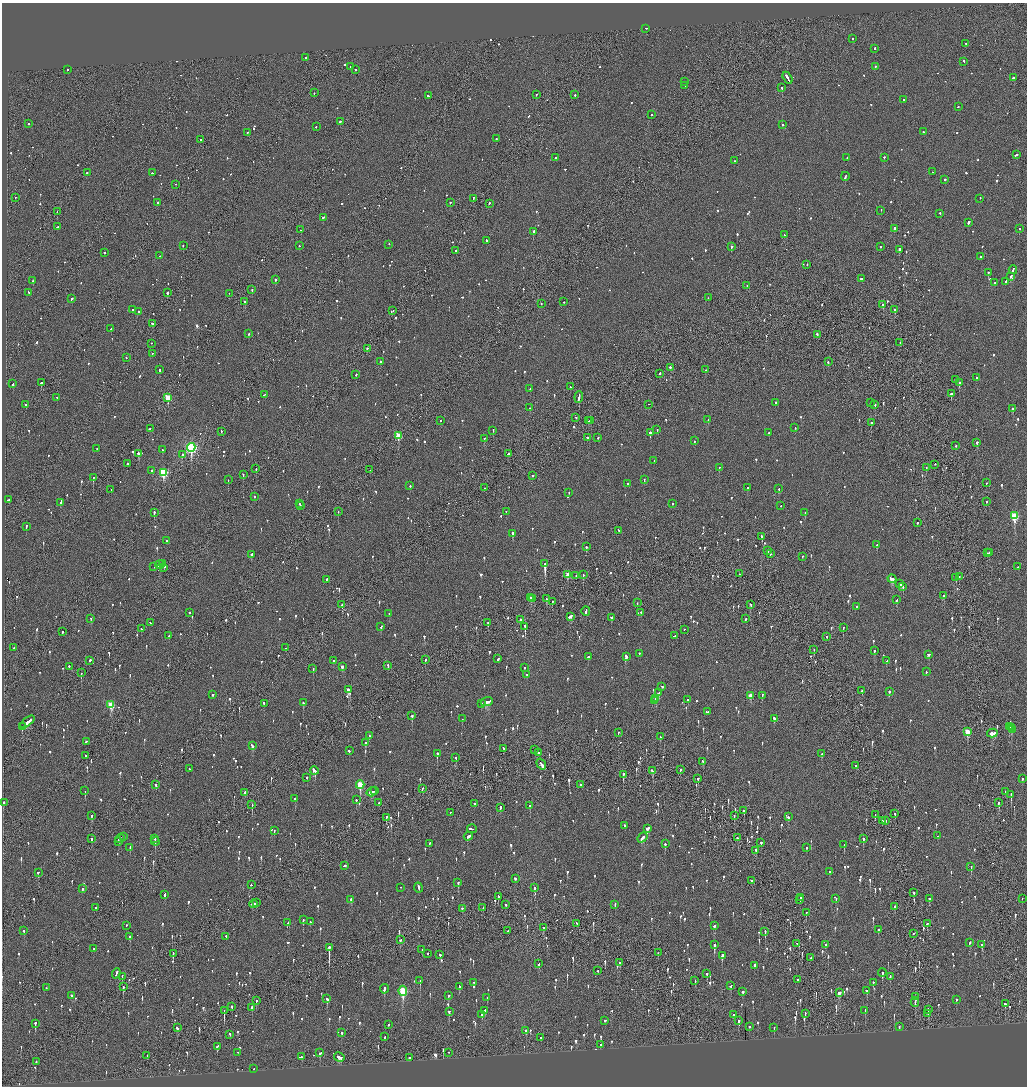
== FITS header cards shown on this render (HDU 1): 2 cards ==
NAXIS1  =                 2050
NAXIS2  =                 2168

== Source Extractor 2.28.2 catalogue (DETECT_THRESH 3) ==
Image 2050 x 2168 px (HDU 1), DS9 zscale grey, zoomed out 1/2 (1 PNG px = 2 x 2 image px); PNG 1029 x 1088 px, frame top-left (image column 2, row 2168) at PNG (2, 3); each listed source drawn as its Kron ellipse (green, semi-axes under 4 px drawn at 4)
Background -0.113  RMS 0.075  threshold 0.225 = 3 sigma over >= 5 px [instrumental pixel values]
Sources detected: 1431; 57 cannot appear on this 1/2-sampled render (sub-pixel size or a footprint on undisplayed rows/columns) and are neither listed nor drawn; of the other 1374, the 500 brightest by FLUX_AUTO listed and drawn (874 fainter detections omitted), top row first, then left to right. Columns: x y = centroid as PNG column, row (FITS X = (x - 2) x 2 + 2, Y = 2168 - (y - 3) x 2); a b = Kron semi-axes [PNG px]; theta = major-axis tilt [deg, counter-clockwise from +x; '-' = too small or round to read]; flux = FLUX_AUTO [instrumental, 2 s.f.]
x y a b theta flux
646 29 3 1 - 100
852 39 2 2 - 110
966 44 3 2 - 76
875 49 2 2 - 62
305 58 2 2 - 76
964 62 2 2 - 110
350 67 2 2 - 64
875 67 2 2 - 59
68 70 2 1 - 91
355 70 2 2 - 260
787 78 6 2 -60 410
1013 78 2 2 - 120
685 82 2 1 - 65
685 86 2 2 - 87
782 88 2 2 - 300
314 93 2 2 - 63
536 95 2 2 - 98
575 95 2 2 - 200
428 96 3 2 - 91
903 100 2 2 - 68
958 107 2 2 - 110
651 115 2 2 - 73
340 122 2 2 - 410
29 124 2 2 - 140
782 125 2 2 - 120
316 127 2 2 - 93
923 132 3 2 - 100
247 133 2 2 - 91
496 139 2 2 - 99
201 140 2 1 - 58
1016 155 3 2 - 340
555 158 2 2 - 100
847 158 2 2 - 62
884 158 2 2 - 77
735 161 2 2 - 89
933 172 2 1 - 87
87 173 2 2 - 60
152 173 2 2 - 55
845 177 4 2 - 230
945 180 2 2 - 140
176 185 2 1 - 77
15 198 2 1 - 230
473 199 3 2 - 130
980 199 2 2 - 110
158 203 2 2 - 88
450 203 2 2 - 93
489 204 2 2 - 63
881 211 2 2 - 80
57 212 2 1 - 60
940 214 2 2 - 65
323 218 3 2 - 160
968 223 3 2 - 190
58 227 3 2 - 78
894 229 2 2 - 96
1019 229 2 2 - 190
301 230 2 2 - 83
533 232 2 2 - 380
784 235 2 2 - 61
486 241 3 2 - 150
389 245 2 2 - 54
183 246 2 2 - 87
299 246 2 2 - 87
731 247 3 2 - 260
881 247 2 2 - 75
899 250 3 2 - 350
455 251 2 2 - 71
104 253 2 2 - 59
160 256 2 2 - 56
981 257 2 2 - 98
807 265 2 2 - 81
1013 270 4 2 - 140
988 273 2 2 - 310
1011 277 4 2 - 130
861 279 2 2 - 110
275 280 2 2 - 690
33 281 2 1 - 160
1006 282 3 2 - 120
995 283 2 2 - 78
747 286 2 2 - 55
252 290 2 1 - 270
29 293 3 2 - 130
167 293 2 2 - 390
229 294 2 1 - 58
708 298 2 2 - 63
72 299 2 2 - 150
245 302 2 2 - 210
564 302 2 2 - 65
541 304 2 2 - 59
883 305 2 2 - 220
133 310 2 2 - 180
895 310 2 1 - 1600
392 311 2 2 - 210
139 312 2 1 - 200
152 324 2 2 - 100
111 329 3 2 - 95
249 334 2 2 - 120
817 335 3 2 - 170
900 343 2 2 - 65
151 344 2 2 - 57
367 349 2 2 - 100
152 354 2 2 - 71
126 358 2 2 - 58
380 362 2 2 - 85
828 362 2 2 - 72
670 368 2 2 - 140
160 370 3 2 - 100
705 370 2 2 - 65
660 374 2 2 - 79
356 375 2 2 - 180
977 378 2 2 - 58
955 380 2 2 - 75
41 383 3 2 - 130
959 383 2 2 - 400
13 384 3 2 - 200
570 387 2 2 - 62
530 389 2 2 - 54
951 394 2 2 - 290
264 395 3 1 - 57
579 397 6 2 84 240
57 398 2 2 - 150
168 398 3 3 - 580
775 403 2 2 - 82
870 403 2 2 - 71
26 405 2 2 - 310
649 405 2 1 - 110
875 405 2 2 - 120
529 408 2 2 - 62
1012 409 2 2 - 180
576 418 2 2 - 75
708 420 2 2 - 200
440 421 2 2 - 64
588 421 3 2 - 82
591 421 2 2 - 71
871 423 2 2 - 200
795 428 2 2 - 68
150 429 2 2 - 86
657 430 2 2 - 58
493 431 2 2 - 130
221 432 2 2 - 63
650 433 2 2 - 500
769 433 2 2 - 72
398 436 3 3 - 460
588 438 3 2 - 130
598 438 2 2 - 70
484 439 2 2 - 92
695 441 2 2 - 66
977 443 2 2 - 360
956 446 2 2 - 100
191 448 4 3 - 2900
97 449 2 2 - 73
162 450 2 2 - 100
138 454 3 2 - 360
508 454 3 2 - 110
182 455 2 2 - 130
654 461 2 2 - 55
127 464 2 2 - 220
935 465 2 1 - 70
719 468 2 2 - 58
926 468 2 2 - 68
256 469 2 2 - 93
370 470 2 1 - 63
152 471 2 2 - 71
163 473 4 3 - 1200
243 475 2 2 - 150
532 476 2 2 - 220
93 478 2 1 - 220
228 480 2 1 - 60
644 480 2 2 - 64
986 483 2 2 - 60
628 484 3 2 - 98
410 486 2 2 - 65
484 488 2 1 - 56
747 488 2 2 - 77
779 489 2 2 - 130
111 490 2 1 - 55
569 493 2 2 - 53
255 497 2 2 - 57
8 500 3 2 - 94
986 502 2 2 - 85
61 503 4 2 - 150
299 504 2 2 - 74
672 504 2 2 - 54
300 506 2 1 - 58
781 506 2 2 - 61
338 512 2 1 - 60
506 512 2 1 - 65
154 513 2 2 - 200
805 513 2 2 - 99
1014 516 4 3 - 900
917 523 2 2 - 140
26 527 3 2 - 79
618 531 2 2 - 95
513 534 3 2 - 320
762 537 4 2 - 97
167 541 2 2 - 55
877 545 2 2 - 120
586 547 2 2 - 200
767 551 4 2 - 120
987 553 2 2 - 68
989 553 2 2 - 92
770 554 2 2 - 65
251 555 2 2 - 260
802 557 2 2 - 97
162 564 2 2 - 90
545 564 3 2 - 2800
160 565 4 2 - 160
154 567 2 1 - 88
1018 567 2 2 - 55
164 568 2 2 - 160
739 574 2 1 - 76
568 575 3 2 - 180
583 575 2 2 - 94
576 576 2 2 - 58
959 577 2 2 - 68
956 578 2 1 - 67
892 579 4 3 - 400
326 580 3 2 - 120
900 584 2 2 - 100
903 587 4 2 - 210
944 596 2 2 - 110
531 598 2 2 - 100
533 599 4 3 - 160
547 599 3 2 - 110
897 600 2 2 - 84
552 602 2 1 - 69
637 603 2 2 - 70
342 605 2 2 - 130
751 605 3 2 - 69
857 607 2 2 - 88
586 611 5 2 - 140
189 613 2 2 - 140
641 613 2 2 - 64
389 614 2 2 - 120
570 617 4 2 - 340
611 618 2 2 - 59
91 619 2 2 - 130
746 619 3 2 - 59
520 620 2 2 - 130
150 623 2 2 - 66
488 623 3 2 - 89
381 627 2 2 - 97
525 627 2 1 - 590
843 628 2 2 - 98
141 629 3 2 - 190
684 630 2 1 - 150
62 632 2 1 - 430
169 636 2 2 - 56
675 636 4 2 - 190
826 637 2 2 - 64
14 648 2 2 - 76
286 648 2 1 - 55
814 650 2 2 - 57
874 651 2 2 - 110
639 654 2 1 - 290
928 655 3 3 - 96
588 657 2 2 - 77
626 657 3 2 - 100
498 659 3 2 - 120
425 660 2 2 - 130
90 661 3 2 - 93
333 661 2 2 - 150
887 661 3 2 - 120
388 666 3 2 - 85
69 667 2 2 - 72
342 667 3 2 - 73
524 668 2 2 - 53
313 669 2 2 - 85
926 672 2 2 - 85
81 673 2 1 - 71
527 675 3 2 - 56
662 687 2 2 - 85
349 690 4 2 - 640
862 691 2 2 - 97
889 692 2 2 - 210
659 693 3 2 - 67
212 695 2 2 - 81
750 696 3 2 - 180
762 696 3 2 - 53
656 699 2 2 - 140
688 700 2 2 - 100
654 701 3 2 - 99
487 702 6 3 21 470
303 703 2 2 - 75
264 704 3 2 - 130
481 704 2 2 - 130
111 705 4 3 - 550
707 712 3 2 - 130
412 716 2 2 - 200
462 719 2 2 - 58
774 719 2 2 - 210
27 722 8 2 38 290
22 727 2 1 - 99
1009 727 2 2 - 87
1011 728 2 2 - 100
1012 730 3 2 - 79
967 732 3 3 - 330
618 733 2 2 - 76
992 734 5 3 - 280
369 736 2 2 - 71
660 737 2 2 - 63
86 742 2 2 - 59
365 743 3 2 - 87
252 746 4 2 - 150
503 749 3 2 - 56
535 750 2 1 - 56
349 751 2 2 - 200
538 753 2 2 - 170
437 754 3 2 - 210
822 754 3 2 - 63
86 756 2 1 - 65
456 758 2 2 - 59
703 762 2 1 - 270
541 765 6 2 -55 290
855 766 2 1 - 84
190 769 2 2 - 70
680 770 2 2 - 72
314 771 4 2 - 270
652 771 4 2 - 100
623 775 4 2 - 140
307 778 2 2 - 130
698 779 3 2 - 76
1023 779 2 2 - 78
156 785 3 2 - 100
360 785 4 3 - 740
581 785 2 2 - 170
422 789 3 2 - 81
85 791 3 1 - 92
374 791 3 2 - 64
372 792 5 2 - 160
1005 792 3 2 - 60
245 793 3 2 - 84
1011 795 4 2 - 260
295 799 2 2 - 55
356 800 2 2 - 92
4 803 2 2 - 56
379 803 2 2 - 70
998 803 2 2 - 140
474 804 2 2 - 57
252 805 3 1 - 84
530 806 2 2 - 160
500 808 3 2 - 170
744 811 2 2 - 320
450 813 2 1 - 210
895 814 3 1 - 130
875 815 2 1 - 58
92 816 3 2 - 130
734 816 2 1 - 57
788 817 3 2 - 140
386 818 3 2 - 90
882 821 2 2 - 67
886 821 2 1 - 64
625 826 2 2 - 62
472 829 5 2 - 190
647 829 3 3 - 250
274 831 3 2 - 110
938 836 2 1 - 290
124 837 2 2 - 53
468 837 4 2 - 150
642 838 6 2 50 220
738 838 3 2 - 100
92 839 3 2 - 89
120 839 5 2 - 230
155 839 2 2 - 250
863 839 2 2 - 200
119 842 2 2 - 100
155 842 4 2 - 83
761 843 2 2 - 120
430 844 3 2 - 100
665 844 3 2 - 96
844 845 3 2 - 97
130 848 2 2 - 92
807 848 2 2 - 80
756 851 4 2 - 110
344 866 3 2 - 120
971 867 3 2 - 65
830 872 2 2 - 73
38 873 3 2 - 65
515 879 3 2 - 53
751 881 2 2 - 62
458 883 3 2 - 85
251 885 2 2 - 68
400 888 2 1 - 120
418 888 5 2 - 170
534 888 2 2 - 83
83 889 2 2 - 180
914 893 2 2 - 240
165 895 3 2 - 81
498 897 3 2 - 62
801 898 2 2 - 70
836 899 2 2 - 57
929 899 3 2 - 91
1022 899 2 1 - 54
351 900 3 2 - 99
800 900 3 2 - 75
256 903 3 2 - 160
253 904 4 2 - 230
505 905 2 2 - 83
615 905 3 2 - 83
895 907 3 2 - 62
96 908 2 1 - 59
483 908 2 1 - 54
462 909 2 2 - 110
806 913 3 2 - 66
303 920 4 2 - 100
310 922 2 2 - 60
288 923 3 2 - 75
577 924 2 1 - 87
927 924 2 2 - 120
126 926 2 2 - 64
714 926 3 2 - 140
543 928 3 2 - 96
878 930 3 2 - 54
24 931 2 2 - 110
508 931 2 1 - 59
765 932 2 2 - 120
913 934 2 1 - 85
130 937 2 2 - 130
226 937 3 2 - 97
400 940 3 2 - 79
969 943 3 2 - 83
797 944 2 2 - 83
714 945 4 2 - 460
825 945 3 2 - 87
982 945 3 2 - 110
329 948 4 1 - 1200
93 949 2 2 - 120
422 950 2 1 - 57
658 953 2 2 - 54
173 954 3 1 - 180
428 954 2 2 - 60
440 955 2 2 - 270
722 956 4 2 - 250
811 958 2 1 - 73
620 963 3 2 - 100
539 964 2 2 - 82
754 966 4 2 - 160
598 971 2 2 - 61
882 973 4 2 - 100
116 974 5 2 - 200
707 974 3 2 - 130
122 977 3 1 - 63
890 977 3 2 - 88
797 980 2 2 - 65
420 981 2 2 - 150
695 981 3 2 - 54
473 983 2 2 - 62
873 983 2 2 - 70
731 986 3 2 - 100
123 987 3 2 - 140
460 987 3 3 - 120
46 988 2 2 - 91
384 989 4 2 - 130
403 991 5 3 - 1100
867 991 3 2 - 85
743 992 2 2 - 340
839 993 4 3 - 110
72 996 2 2 - 230
448 996 2 2 - 81
915 997 3 2 - 230
487 998 2 2 - 130
327 999 3 2 - 200
956 1000 3 2 - 58
256 1001 3 2 - 62
915 1003 4 1 - 86
1005 1004 3 2 - 180
232 1007 2 2 - 110
252 1008 2 2 - 160
929 1010 2 2 - 110
224 1011 3 1 - 200
485 1011 3 2 - 90
865 1011 3 2 - 87
449 1012 3 2 - 79
805 1014 2 2 - 53
928 1014 3 2 - 55
482 1015 2 2 - 63
734 1015 3 2 - 85
605 1021 2 2 - 54
739 1021 3 2 - 290
35 1024 3 2 - 210
388 1025 2 2 - 58
749 1027 2 2 - 77
899 1027 2 2 - 61
177 1028 3 2 - 130
774 1028 3 2 - 82
526 1031 3 2 - 56
342 1033 3 2 - 52
230 1035 2 2 - 130
385 1037 3 2 - 71
541 1038 2 2 - 80
601 1045 2 2 - 57
217 1047 3 2 - 87
238 1053 2 2 - 63
320 1053 3 2 - 360
449 1053 2 1 - 54
147 1056 4 1 - 63
301 1057 3 2 - 170
339 1057 5 3 - 170
409 1058 2 2 - 180
36 1062 2 2 - 82
254 1069 2 2 - 54
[874 fainter detections neither listed nor drawn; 57 sub-pixel or undisplayed-footprint detections neither listed nor drawn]